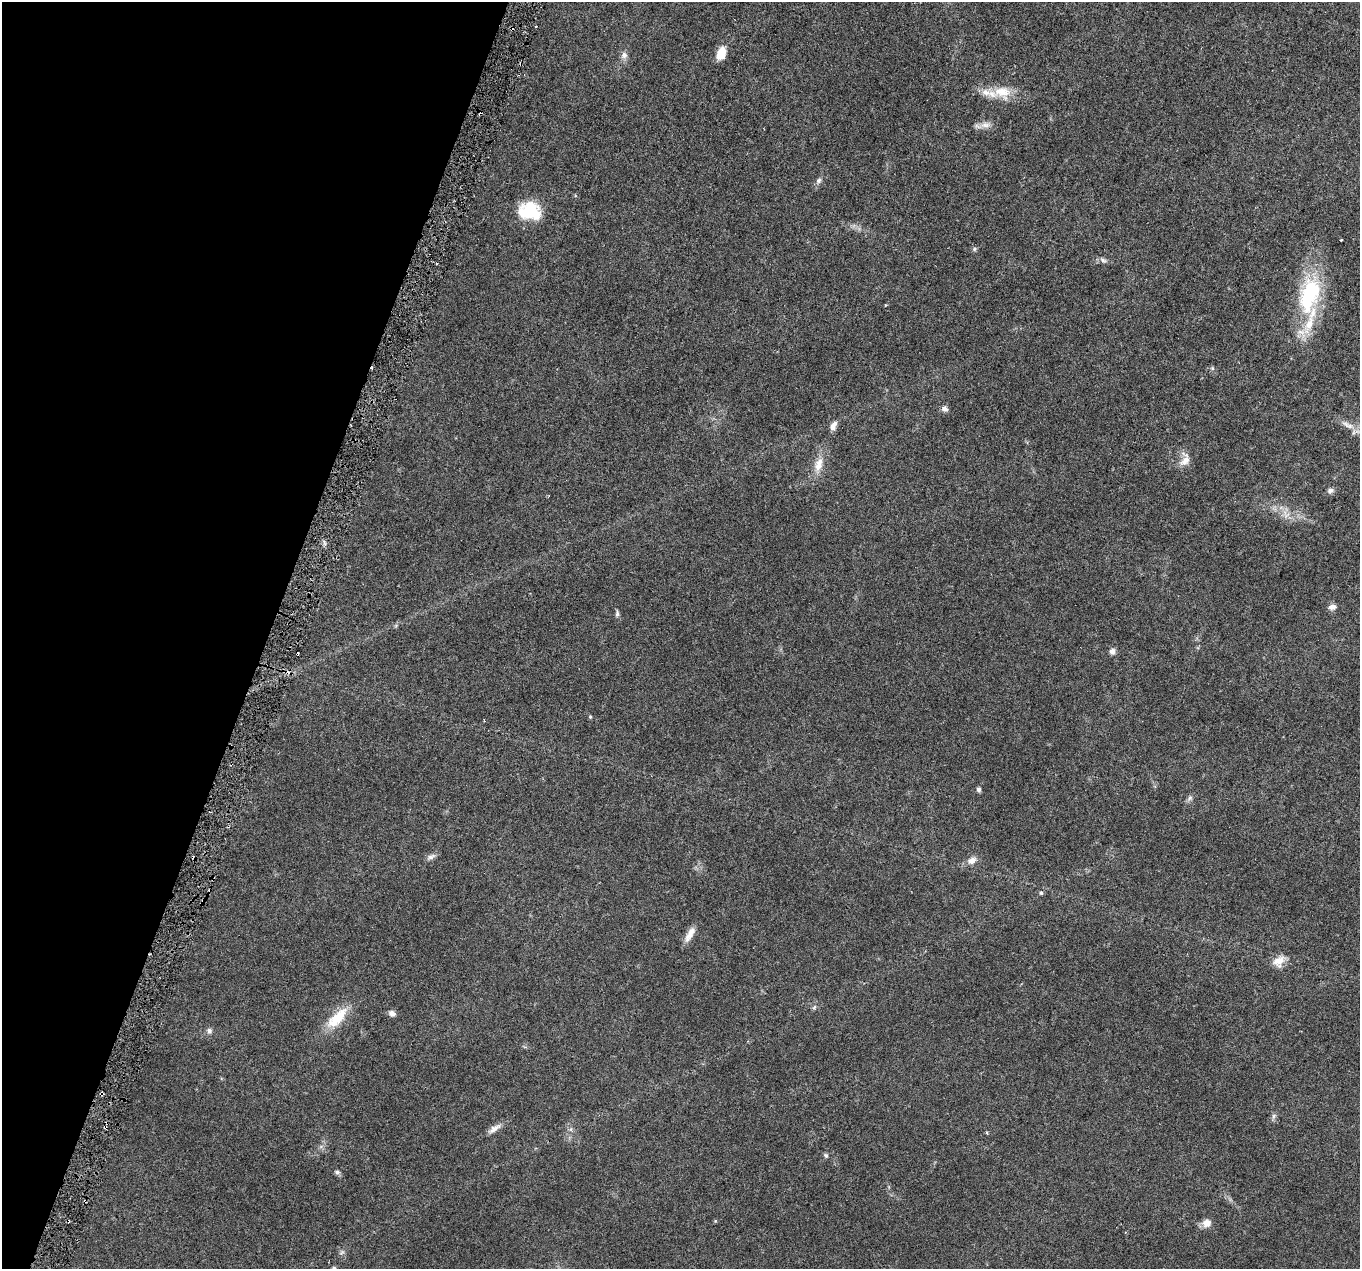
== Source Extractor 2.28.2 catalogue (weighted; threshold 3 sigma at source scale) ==
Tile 9 of 4 x 4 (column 1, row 3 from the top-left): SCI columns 1-1358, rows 1494-2760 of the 5438 x 5586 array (HDU 1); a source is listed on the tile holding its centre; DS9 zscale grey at full resolution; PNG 1362 x 1271 px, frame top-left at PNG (2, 2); no overlay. Shown black and unused: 20% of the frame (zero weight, under 3 of 6 exposures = <1% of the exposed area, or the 3 px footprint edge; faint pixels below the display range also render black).
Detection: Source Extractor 2.28.2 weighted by HDU 2 'WHT'; one run over the whole footprint, this tile lists its part. Background 0.0422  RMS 0.0024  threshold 0.00978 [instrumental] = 3 sigma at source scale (4.09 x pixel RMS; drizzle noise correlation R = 1.36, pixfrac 0.8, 0.0396/0.0396 arcsec/px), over >= 5 px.
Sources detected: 56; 1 too faint to see at this stretch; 1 inside a brighter object's white glare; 5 cosmic-ray / hot-pixel residue — not listed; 3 inside a brighter listed object's ellipse — not listed separately; the other 46 listed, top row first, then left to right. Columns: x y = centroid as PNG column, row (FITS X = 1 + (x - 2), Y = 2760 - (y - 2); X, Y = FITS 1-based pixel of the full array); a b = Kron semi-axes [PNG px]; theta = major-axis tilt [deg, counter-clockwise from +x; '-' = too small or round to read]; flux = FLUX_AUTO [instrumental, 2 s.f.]
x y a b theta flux
536 27 3 2 - 0.32
721 53 13 9 67 3.6
624 55 9 9 - 1
1002 92 28 14 2 4.9
985 125 14 9 -4 1.6
819 180 8 6 46 0.63
531 208 26 16 -47 7.6
1341 240 3 2 - 0.28
974 249 7 5 29 0.41
1103 260 10 7 -28 0.73
1309 295 56 25 75 21
1212 368 6 4 -72 0.3
945 408 8 7 - 0.82
1347 425 24 7 -27 1.9
833 426 12 7 62 1.1
1185 460 21 12 72 2.3
819 464 22 11 72 3.1
1330 491 9 7 33 0.72
1286 514 13 9 -59 1.9
1332 607 10 7 17 1
617 614 8 5 85 0.5
1112 651 7 7 - 0.87
590 717 5 4 - 0.24
979 790 7 5 -88 0.51
1190 798 9 6 51 0.6
431 857 13 6 24 0.81
194 858 4 4 - 0.3
972 861 12 9 19 1.6
1041 893 5 4 - 0.36
203 901 4 3 - 0.54
690 934 22 7 61 1.9
1279 961 17 12 39 2.4
814 1007 7 5 57 0.39
392 1013 8 7 - 0.96
337 1018 36 14 45 6.3
209 1031 9 7 -76 0.7
101 1094 5 3 - 0.64
1274 1116 9 5 67 0.55
105 1127 4 3 - 0.37
494 1129 22 7 34 1.5
987 1133 4 3 - 0.25
826 1156 6 5 - 0.43
337 1172 8 5 -11 0.49
85 1201 3 2 - 0.28
1207 1223 11 10 - 1.7
334 1268 5 4 - 0.35
Overlapping masked pixels (flux is a lower limit): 5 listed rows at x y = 194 858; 203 901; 101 1094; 105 1127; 85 1201
Isophote crosses this tile's border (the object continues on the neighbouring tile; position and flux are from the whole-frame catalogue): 1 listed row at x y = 334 1268